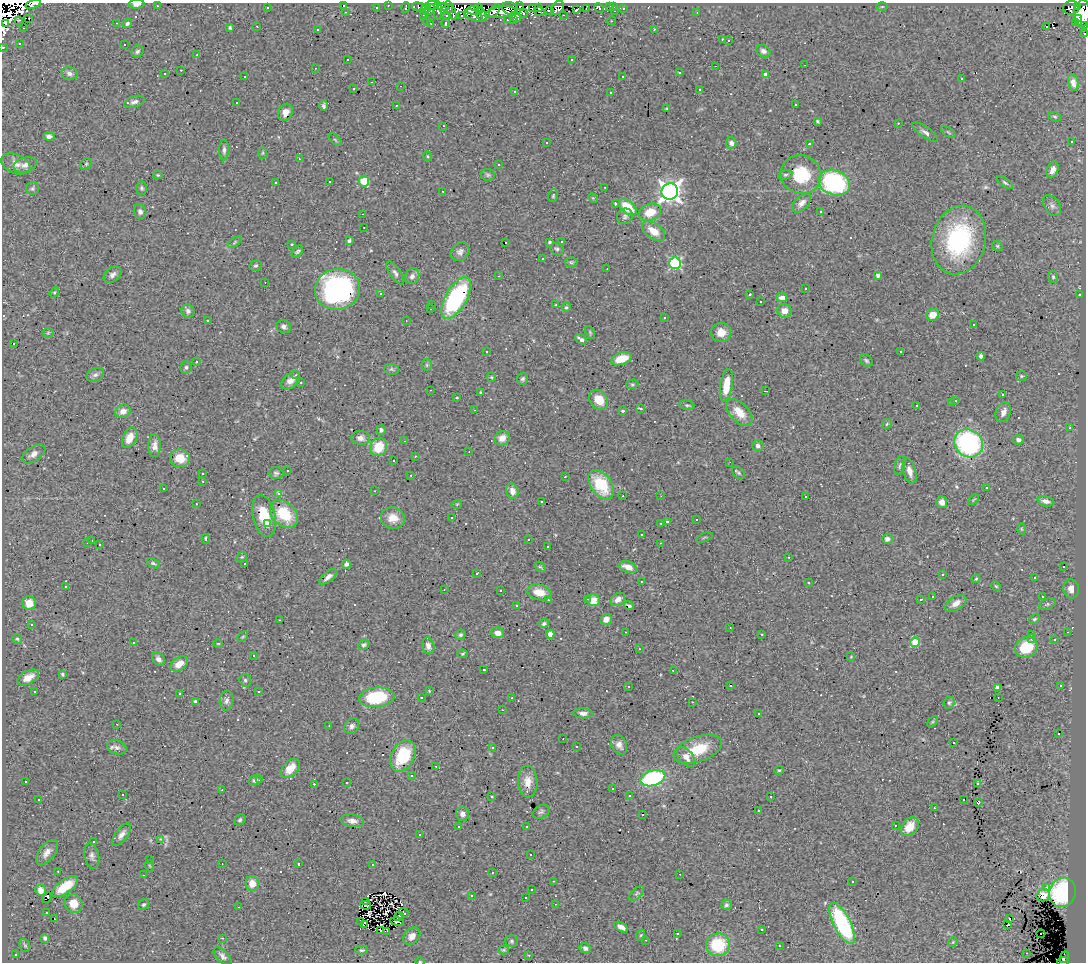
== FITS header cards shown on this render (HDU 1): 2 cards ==
NAXIS1  =                 1084
NAXIS2  =                  960

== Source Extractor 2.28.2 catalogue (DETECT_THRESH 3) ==
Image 1084 x 960 px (HDU 1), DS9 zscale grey, 1 PNG px = 1 image px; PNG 1088 x 964 px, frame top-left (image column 1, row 960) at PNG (2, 3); each listed source drawn as its Kron ellipse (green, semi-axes under 4 px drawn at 4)
Background 1.31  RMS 0.053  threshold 0.16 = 3 sigma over >= 5 px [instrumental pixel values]
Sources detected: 553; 19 with non-positive FLUX_AUTO (blend fragments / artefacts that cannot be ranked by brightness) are neither listed nor drawn; of the other 534, the 500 brightest by FLUX_AUTO listed and drawn (34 fainter detections omitted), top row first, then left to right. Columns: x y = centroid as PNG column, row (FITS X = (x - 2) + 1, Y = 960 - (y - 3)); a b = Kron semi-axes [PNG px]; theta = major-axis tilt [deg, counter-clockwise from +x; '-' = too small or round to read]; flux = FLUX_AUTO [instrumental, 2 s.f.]
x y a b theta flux
33 4 8 3 18 31
136 4 8 4 3 17
343 5 3 3 - 83
388 5 3 2 - 3.8
431 5 6 3 5 12
157 6 3 3 - 18
520 6 2 2 - 10
609 6 3 3 - 39
614 6 3 2 - 5.4
1077 6 3 3 - 17
376 7 3 3 - 11
405 7 5 2 - 4.3
419 7 7 4 -11 8.7
443 7 5 4 - 21
478 7 3 2 - 9
538 7 3 2 - 17
882 7 6 3 1 3.3
267 8 3 3 - 18
533 8 3 2 - 7.9
558 8 7 5 60 53
586 8 2 2 - 2.9
599 8 5 3 - 17
623 8 3 3 - 2.7
1071 8 8 7 - 4.5
426 9 5 3 - 8.7
510 9 8 6 -24 36
576 9 3 2 - 5.8
430 10 6 3 50 9.1
447 10 6 3 16 20
451 10 10 3 -67 19
475 10 8 4 0 46
549 10 4 3 - 13
615 10 3 3 - 7.1
438 11 9 3 -87 9.6
495 11 7 3 55 21
345 12 2 2 - 3
501 12 15 5 7 69
539 12 5 2 - 2.5
697 12 3 2 - 5.4
523 13 4 3 - 5.8
1082 14 13 8 86 280
423 15 2 2 - 2.9
481 15 7 4 -66 41
563 15 3 2 - 4
447 16 3 2 - 4.5
462 16 3 2 - 7.4
474 16 10 5 -26 15
515 17 6 4 -32 43
29 18 3 2 - 5
1078 18 3 3 - 24
19 20 2 2 - 3
427 20 3 2 - 2.8
508 20 3 3 - 19
513 20 3 3 - 12
612 21 4 2 - 8.8
1076 22 3 3 - 48
117 23 3 2 - 6.4
127 23 5 4 - 8.7
431 23 2 2 - 2.8
446 23 4 3 - 5.6
5 24 3 3 - 5700
1084 25 4 3 - 17
257 26 3 2 - 3.1
1046 27 2 2 - 19
24 28 3 2 - 2.6
230 28 4 3 - 5.6
317 29 3 3 - 30
654 29 4 4 - 3.5
1084 34 3 2 - 5.5
722 39 3 2 - 4.1
729 41 3 3 - 82
19 43 2 2 - 3.1
124 44 3 2 - 11
3 47 3 3 - 7.5
137 51 6 5 - 7.9
763 51 7 6 - 12
197 55 4 3 - 2.7
347 60 3 2 - 5.4
572 60 3 3 - 9.4
804 65 3 2 - 3.5
716 66 3 2 - 3.8
315 68 2 2 - 2.9
181 70 2 2 - 3.1
69 73 8 6 -10 14
679 73 3 3 - 29
165 74 3 2 - 6.6
766 75 4 4 - 32
245 76 2 2 - 2.8
623 76 3 3 - 9.6
962 79 3 2 - 13
372 82 3 2 - 3.5
1073 83 8 5 -79 20
401 86 2 2 - 2.5
354 89 3 2 - 3.4
699 89 3 3 - 9.1
515 91 3 3 - 3.1
611 93 3 2 - 5.4
134 102 10 5 18 12
236 102 3 3 - 57
396 105 3 2 - 3.1
795 105 3 3 - 9.9
324 106 5 4 - 8.1
666 109 3 2 - 3.6
285 112 9 7 60 22
1055 117 6 4 -19 5.4
817 121 3 3 - 4.9
898 123 3 2 - 3.2
443 126 3 2 - 10
925 132 15 5 -35 15
948 132 8 4 -36 5.3
49 136 5 4 - 11
335 140 8 3 -45 4.1
1072 141 3 3 - 6.9
546 143 3 3 - 77
731 143 6 5 - 13
809 143 3 2 - 3.1
224 150 10 5 89 11
263 153 5 3 - 3.9
427 156 5 3 - 3.3
299 159 3 3 - 2.8
16 164 15 9 -23 26
86 164 6 5 - 6.2
25 165 12 7 15 19
498 165 3 2 - 4.6
1053 170 9 5 68 23
158 175 5 4 - 4.7
488 175 7 6 - 7.3
785 175 7 4 17 6.4
801 175 20 19 - 150
330 181 3 3 - 60
364 181 5 5 - 140
276 183 3 3 - 22
834 183 16 12 -20 490
1005 183 9 4 -34 7.5
605 187 2 2 - 2.4
142 188 7 5 -88 6.6
32 189 6 6 - 7.1
443 191 3 2 - 2.5
670 191 8 8 - 2200
553 196 7 4 76 5.2
593 198 5 4 - 3.3
802 203 11 6 46 21
615 204 3 3 - 94
1052 206 11 7 -57 15
628 207 10 6 -38 87
140 212 7 6 - 11
650 212 11 8 19 71
820 212 3 2 - 5.6
363 214 3 2 - 4.1
625 216 8 7 - 11
364 227 2 2 - 3.5
654 231 13 7 -36 51
959 240 35 27 76 420
349 241 4 4 - 10
234 242 7 3 33 4.6
506 242 3 2 - 3.6
550 242 3 3 - 6.8
562 242 3 2 - 4.9
292 244 3 3 - 12
997 246 5 4 - 5
557 249 7 6 - 8
297 252 7 4 51 7.5
460 252 10 8 46 16
542 259 3 3 - 340
571 262 6 5 - 5.4
675 263 6 5 - 400
256 266 6 5 - 5.9
607 269 3 2 - 3.2
395 273 13 5 -56 13
112 275 10 7 38 14
878 275 4 3 - 15
412 276 8 7 - 16
499 276 3 2 - 6.1
1053 277 6 5 - 5.8
265 282 3 2 - 3.1
805 288 3 3 - 7.2
337 289 22 20 11 700
54 292 5 4 - 4.1
381 294 3 3 - 8.2
750 294 3 3 - 5.1
1080 295 3 3 - 41
782 297 5 4 - 23
456 298 23 10 60 420
761 302 3 3 - 190
431 304 2 2 - 4.4
556 305 3 2 - 2.5
566 307 5 4 - 5.2
431 308 3 2 - 6.4
188 311 7 6 - 12
784 311 7 7 - 27
933 315 6 6 - 40
665 318 3 3 - 16
208 320 3 2 - 20
406 320 2 2 - 2.6
973 324 3 3 - 28
284 327 7 6 - 12
590 332 7 4 -66 4.8
721 332 10 9 - 38
48 333 5 5 - 4.2
581 339 7 3 -35 14
14 343 3 3 - 57
487 351 3 3 - 17
901 351 3 3 - 20
981 356 4 4 - 8.8
621 359 10 6 20 67
866 361 7 5 -45 6.4
196 362 3 3 - 39
427 365 5 5 - 5.2
186 367 6 5 - 7.7
391 369 7 5 -2 5.9
95 375 9 6 26 11
296 375 3 2 - 21
1021 376 5 4 - 5.4
491 377 4 4 - 3.9
523 379 6 5 - 6.9
291 380 11 7 41 24
301 383 3 3 - 17
632 384 6 4 19 5.7
726 385 16 6 81 71
430 390 3 2 - 3.9
765 391 3 2 - 4.2
481 392 4 3 - 6.8
1003 395 3 3 - 13
457 398 3 3 - 25
599 400 11 8 -51 59
955 401 3 3 - 10
952 402 3 3 - 7.8
687 405 8 4 -12 6
917 405 3 3 - 200
641 409 3 3 - 41
474 410 3 2 - 4.6
123 411 8 6 22 25
623 411 3 3 - 400
739 412 16 9 -47 58
1003 412 10 7 68 22
887 424 5 4 - 4.6
1070 428 3 3 - 11
381 430 5 4 - 11
130 438 11 7 66 44
360 438 9 7 -5 17
502 438 8 7 - 28
1018 440 5 4 - 13
405 441 3 2 - 3.9
969 443 15 13 -44 560
155 446 11 6 89 21
758 446 5 5 - 10
378 447 9 8 - 84
469 452 3 2 - 7.5
33 454 13 7 33 22
415 456 3 2 - 7.6
180 458 10 9 - 56
394 461 3 3 - 45
730 462 3 2 - 3.6
900 465 9 5 76 8.7
287 471 3 2 - 7
910 471 13 6 -74 26
276 473 7 6 - 7.9
739 473 7 5 -40 6.1
203 474 3 3 - 8.1
411 475 3 2 - 9.6
565 477 3 2 - 13
203 481 3 2 - 2.6
601 485 16 10 -54 160
986 488 3 3 - 110
164 489 3 3 - 5.3
375 491 2 2 - 2.5
512 491 8 6 -77 20
279 493 3 3 - 120
623 496 3 2 - 3.9
661 496 3 2 - 2.4
806 496 3 3 - 14
974 500 6 3 45 4.2
542 501 3 2 - 6.8
1046 501 9 5 -14 16
942 502 6 5 - 21
196 504 3 2 - 7.5
457 504 5 3 - 2.9
284 514 16 11 -43 130
264 516 21 11 -77 110
393 518 12 10 -15 40
452 518 3 2 - 4.5
697 520 3 3 - 14
667 521 3 3 - 84
268 523 3 3 - 9.8
661 523 2 2 - 2.3
1021 529 6 4 -88 4.1
642 534 3 3 - 11
704 537 9 3 21 3.8
206 539 5 3 - 5
887 539 5 5 - 13
529 540 3 2 - 4.5
92 541 3 2 - 4.6
88 542 3 2 - 5.6
660 543 3 2 - 3.2
99 544 3 3 - 17
548 546 2 2 - 2.5
242 557 6 4 44 5.2
789 557 3 2 - 7.6
153 563 7 4 -22 6.9
245 564 3 2 - 4.7
346 564 4 4 - 10
1064 566 3 3 - 57
540 567 6 4 -39 4.9
628 567 9 5 -19 34
477 573 3 2 - 3.8
943 574 3 3 - 9.6
328 577 10 5 39 15
1034 578 3 3 - 18
976 579 4 3 - 3.8
641 581 3 2 - 6.1
809 583 3 3 - 44
66 586 3 3 - 12
996 586 5 4 - 4.5
444 589 2 2 - 2.4
1071 589 9 7 -81 25
501 590 3 3 - 100
539 592 12 7 -14 52
933 597 3 3 - 5.4
1042 597 3 3 - 21
587 599 3 2 - 7.7
618 599 8 5 38 23
921 599 3 2 - 28
548 600 3 3 - 9.7
593 600 7 6 - 3.1
29 603 7 7 - 46
956 603 12 7 33 28
1047 604 9 5 22 7.3
517 605 3 3 - 16
629 606 5 3 - 6.2
606 619 6 5 - 28
1034 619 6 4 27 5.3
280 620 3 2 - 8.5
31 624 3 2 - 3.8
544 624 5 4 - 7.6
730 628 3 2 - 2.7
626 632 3 2 - 5.4
1068 632 3 2 - 8.4
497 633 6 5 - 28
550 634 4 4 - 32
762 634 3 2 - 14
1032 634 3 2 - 3.3
460 635 5 5 - 7
243 637 6 4 44 4.2
17 639 5 4 - 5.4
1032 639 3 3 - 16
1055 640 3 2 - 4.4
133 642 3 3 - 15
915 642 5 4 - 130
218 644 5 3 - 3.1
364 645 6 4 30 7.9
428 646 8 6 -77 18
1026 647 12 9 31 120
639 649 2 2 - 2.4
463 654 5 4 - 4.5
253 655 3 3 - 3.1
851 657 3 3 - 2.6
158 659 7 5 -49 17
179 664 10 6 33 40
484 670 3 3 - 4.4
673 670 4 2 - 3.3
62 674 4 3 - 5.3
28 677 12 6 28 35
245 680 6 5 - 7.6
1060 685 3 3 - 24
628 686 3 2 - 15
730 686 3 2 - 3.8
997 687 4 3 - 14
429 691 4 3 - 3
35 692 3 3 - 28
259 692 3 3 - 2.6
180 694 3 3 - 17
377 697 18 9 6 180
421 697 3 3 - 15
998 697 2 2 - 2.4
512 698 3 3 - 3.3
226 700 10 7 82 14
195 701 4 4 - 5.3
692 702 2 2 - 2.6
949 703 6 5 - 6.7
502 710 2 2 - 2.3
583 713 9 5 -1 14
758 713 3 3 - 15
933 722 6 4 45 4
117 724 3 2 - 4.6
329 726 2 2 - 2.5
352 726 8 6 55 13
1058 734 3 3 - 27
563 739 3 2 - 2.6
953 742 3 3 - 42
619 745 10 7 -65 20
576 746 3 2 - 4.8
117 747 10 6 -18 15
493 748 3 3 - 40
698 749 25 12 20 110
403 756 16 11 62 170
686 757 11 7 -50 30
436 766 3 3 - 3.8
290 768 11 7 47 46
779 770 4 4 - 4
412 775 3 3 - 5
653 778 13 7 17 410
255 780 6 5 - 9.1
260 780 3 2 - 3.5
26 782 3 2 - 12
347 782 3 3 - 72
528 782 16 10 -88 42
314 784 3 2 - 32
978 784 4 3 - 6.2
613 788 3 3 - 52
222 790 3 2 - 3.1
122 795 3 3 - 10
629 796 3 3 - 5.1
492 797 3 3 - 3.4
771 797 3 3 - 15
39 799 2 2 - 3.4
963 800 3 3 - 21
978 803 3 3 - 4.4
934 808 3 2 - 3
758 811 3 3 - 56
541 812 9 6 28 8.9
462 814 7 6 - 20
643 814 3 3 - 390
240 820 6 4 45 7.3
352 821 12 6 -8 20
895 825 3 2 - 7.4
459 826 2 2 - 3.3
527 827 3 2 - 3.9
910 827 10 7 49 49
122 835 13 6 53 18
420 835 3 3 - 3
161 839 3 2 - 2.9
93 841 2 2 - 3.1
47 852 15 8 53 25
531 854 3 3 - 67
92 856 13 7 -79 16
150 859 3 2 - 7.4
222 864 3 2 - 3
298 864 3 3 - 14
373 865 3 3 - 7.7
150 866 6 3 -70 3.7
58 871 3 2 - 3.1
493 873 3 2 - 4.4
680 874 2 2 - 4
144 875 3 2 - 2.7
553 881 3 3 - 3.5
852 882 3 3 - 9.7
252 883 7 6 - 42
65 886 15 7 36 72
1047 888 4 3 - 55
531 889 3 3 - 13
41 890 5 5 - 22
1063 892 15 13 71 370
637 893 9 4 45 6.8
472 895 3 3 - 9.8
1043 895 7 6 - 21
47 897 6 3 46 38
525 898 3 3 - 41
365 902 3 2 - 2.5
74 904 9 9 - 46
555 904 3 2 - 6.2
144 905 6 5 - 5.5
366 905 5 2 - 5
726 905 5 5 - 7.9
239 907 3 2 - 20
47 913 3 3 - 39
404 913 5 3 - 9.8
399 916 5 2 - 3.3
54 918 3 2 - 13
1009 918 3 3 - 33
361 921 3 2 - 2.5
397 922 7 2 -12 2.5
842 923 23 8 -63 420
1008 924 3 2 - 12
364 925 4 2 - 5.3
621 927 8 4 -28 18
762 929 3 3 - 16
381 931 3 3 - 290
386 931 3 2 - 3.5
677 934 3 3 - 36
1041 934 4 2 - 11
641 935 6 3 71 4
412 936 10 7 47 21
45 938 4 4 - 9.6
222 938 3 2 - 18
646 940 3 2 - 3.4
512 941 6 6 - 6.7
953 942 5 4 - 3.7
25 945 7 5 -67 5.9
718 945 12 11 - 150
779 946 3 2 - 4
585 948 6 5 - 10
362 950 6 4 2 7
504 950 5 4 - 4.3
1026 953 3 2 - 26
16 955 3 3 - 17
529 955 3 2 - 3.3
223 956 11 5 -45 13
1064 957 6 3 64 26
420 961 5 3 - 3.3
1063 962 6 2 0 32
At the frame edge (FLAGS 8, measured only in part): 9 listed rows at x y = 33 4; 136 4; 1082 14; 5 24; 1084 25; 1084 34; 3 47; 420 961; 1063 962
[34 fainter detections neither listed nor drawn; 19 non-positive-flux detections neither listed nor drawn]